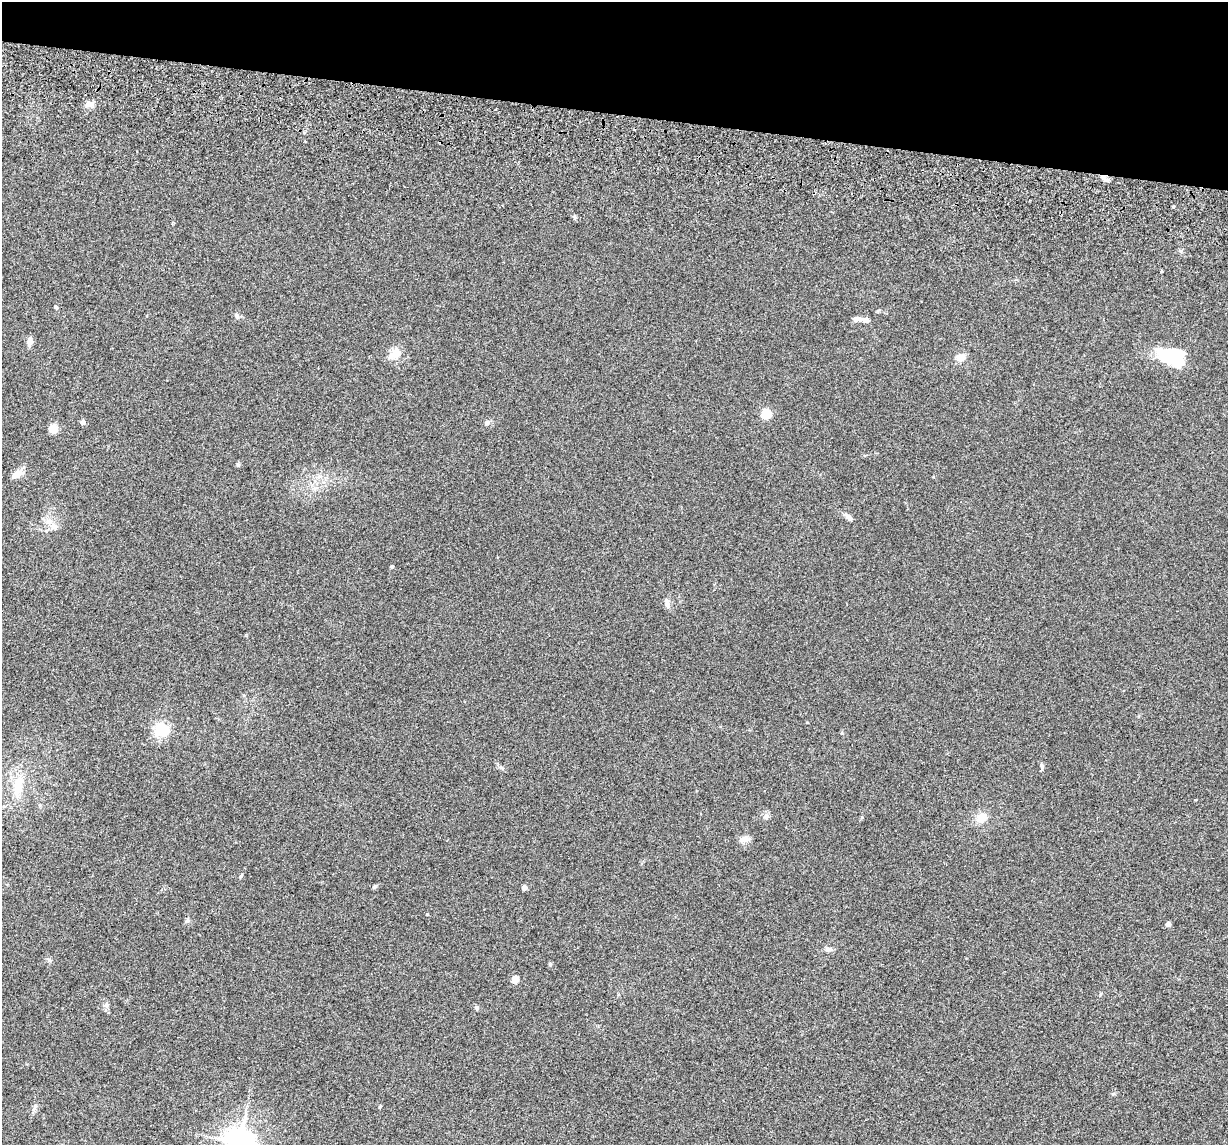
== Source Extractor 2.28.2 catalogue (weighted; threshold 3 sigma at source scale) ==
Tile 2 of 4 x 4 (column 2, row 1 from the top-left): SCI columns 1260-2485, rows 3666-4808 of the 4974 x 5163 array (HDU 1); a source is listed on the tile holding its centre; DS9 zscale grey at full resolution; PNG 1230 x 1147 px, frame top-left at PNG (2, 2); no overlay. Shown black and unused: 10% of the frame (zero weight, under 3 of 5 exposures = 6% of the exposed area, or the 3 px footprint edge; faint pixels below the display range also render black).
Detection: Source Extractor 2.28.2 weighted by HDU 2 'WHT'; one run over the whole footprint, this tile lists its part. Background 0.0377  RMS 0.0053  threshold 0.0237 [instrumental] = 3 sigma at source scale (4.5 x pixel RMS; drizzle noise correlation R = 1.50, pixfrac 1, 0.05/0.05 arcsec/px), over >= 5 px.
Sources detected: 46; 2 inside a brighter object's white glare — not listed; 1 inside a brighter listed object's ellipse — not listed separately; the other 43 listed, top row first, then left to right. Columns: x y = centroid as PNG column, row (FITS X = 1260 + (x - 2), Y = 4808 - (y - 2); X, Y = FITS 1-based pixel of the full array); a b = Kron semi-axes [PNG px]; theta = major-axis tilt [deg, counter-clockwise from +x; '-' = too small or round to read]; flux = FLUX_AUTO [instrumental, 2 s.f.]
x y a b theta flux
89 104 12 7 20 3
1103 177 10 5 -34 4.4
1161 271 3 2 - 0.47
56 307 5 4 - 0.63
237 316 8 5 -45 1.1
857 319 14 6 -6 2.1
865 320 7 5 -4 2.5
30 341 11 6 88 2.7
1168 353 27 16 9 17
395 354 19 13 29 5.9
960 357 12 9 6 3.8
766 414 5 5 - 31
83 422 4 4 - 2.3
487 423 7 6 - 1.6
53 428 5 5 - 18
238 464 6 5 - 0.87
17 474 16 8 29 4.3
847 516 11 6 -47 2
49 521 10 9 - 3.7
392 566 4 3 - 1
667 605 12 6 -83 2.1
161 730 6 6 - 110
501 767 6 4 -18 0.89
1042 767 11 4 89 1.1
18 786 36 13 82 14
766 816 9 8 - 1.7
862 817 6 4 90 0.57
981 818 13 10 39 6.2
745 839 14 7 -4 2.7
374 887 6 5 - 0.73
524 888 4 4 - 4.3
427 914 4 4 - 0.4
187 921 7 6 - 1.2
1168 924 4 4 - 3.3
828 949 11 6 2 1.7
550 964 6 5 - 0.63
515 979 5 4 - 11
1100 994 5 3 - 0.54
106 1005 8 6 22 1.3
477 1008 6 5 - 0.98
380 1106 5 3 - 0.44
34 1108 10 4 60 1.3
240 1142 8 8 - 840
Overlapping masked pixels (flux is a lower limit): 1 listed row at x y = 1103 177
Isophote crosses this tile's border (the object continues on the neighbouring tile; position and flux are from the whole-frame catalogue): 1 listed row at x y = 240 1142
Unlisted compact peaks at least as high as the median listed source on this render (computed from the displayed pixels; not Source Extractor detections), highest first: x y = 241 876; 575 217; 49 960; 1113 1094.